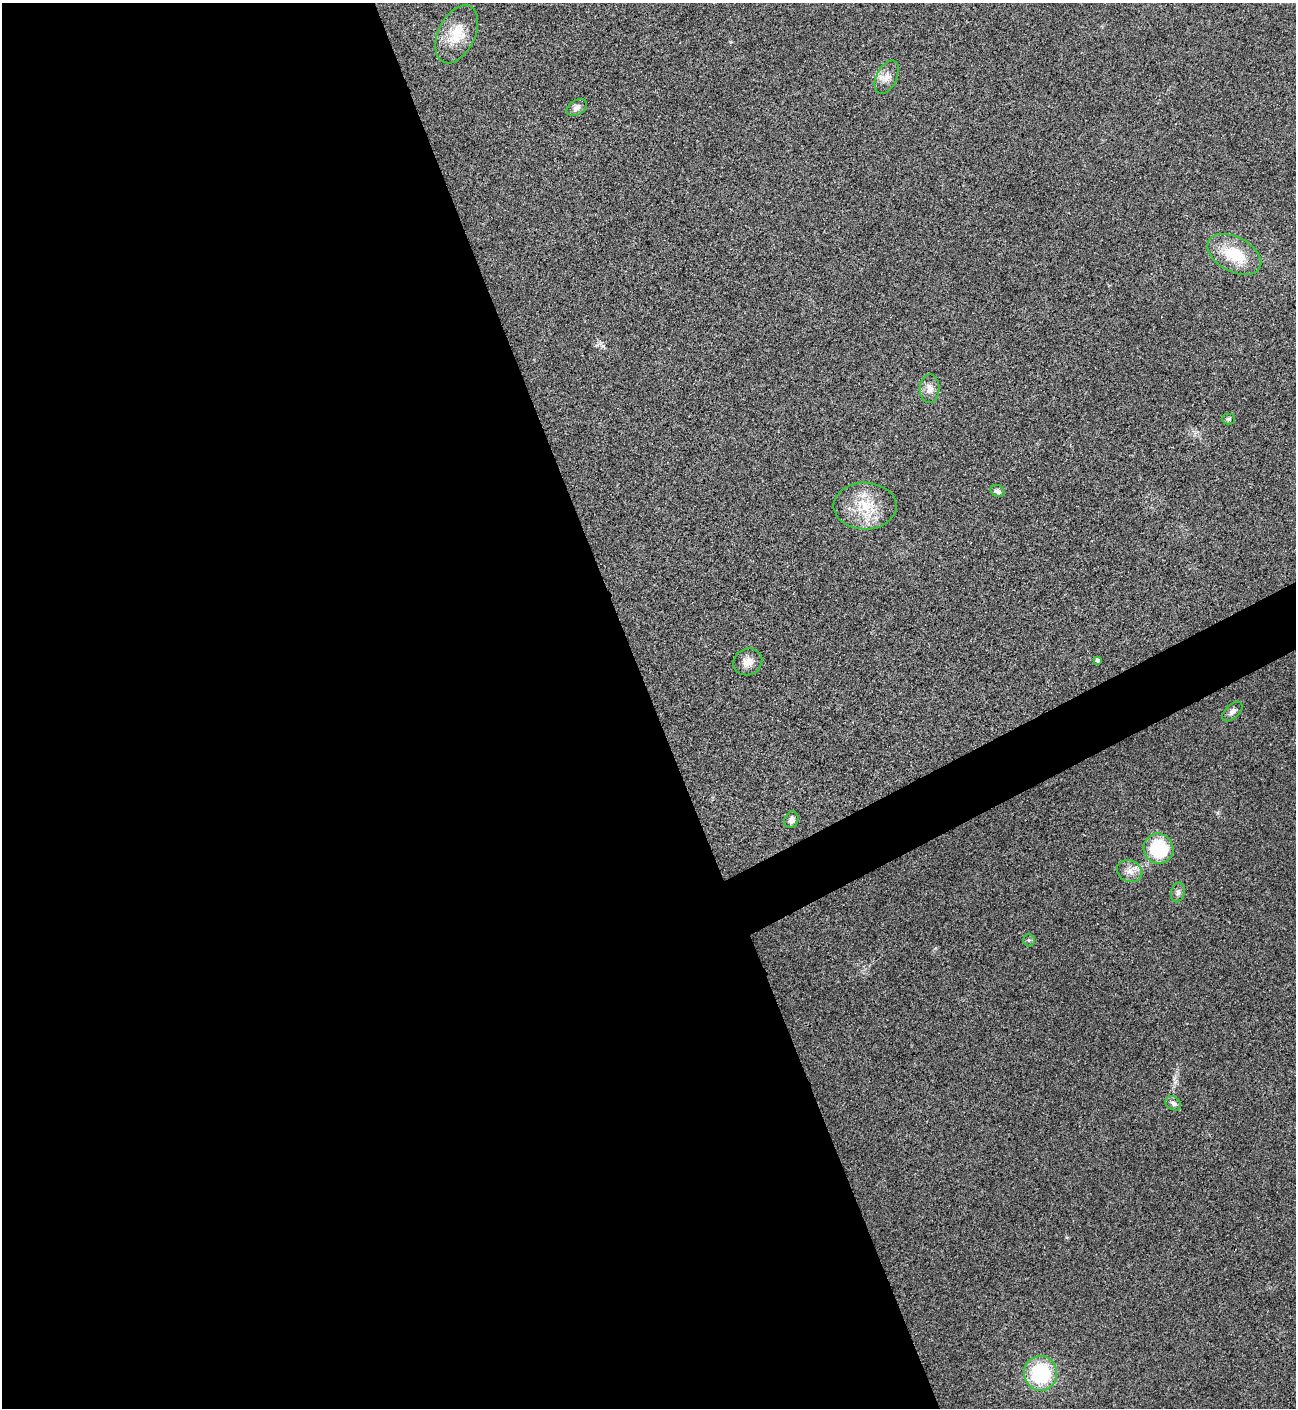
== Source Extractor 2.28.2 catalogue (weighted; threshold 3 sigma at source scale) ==
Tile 9 of 4 x 4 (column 1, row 3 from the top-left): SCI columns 292-1585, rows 1409-2814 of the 5624 x 5637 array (HDU 1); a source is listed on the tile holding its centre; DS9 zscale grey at full resolution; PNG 1298 x 1410 px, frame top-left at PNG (2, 3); each listed source drawn as its Kron ellipse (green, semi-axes under 4 px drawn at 4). Shown black and unused: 53% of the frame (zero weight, under 3 of 4 exposures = <1% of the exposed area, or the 3 px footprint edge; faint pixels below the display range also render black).
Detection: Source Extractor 2.28.2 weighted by HDU 2 'WHT'; one run over the whole footprint, this tile lists its part. Background 0.0203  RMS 0.0056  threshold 0.0251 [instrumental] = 3 sigma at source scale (4.5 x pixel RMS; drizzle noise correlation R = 1.50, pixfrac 1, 0.05/0.05 arcsec/px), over >= 5 px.
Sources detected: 18; all 18 listed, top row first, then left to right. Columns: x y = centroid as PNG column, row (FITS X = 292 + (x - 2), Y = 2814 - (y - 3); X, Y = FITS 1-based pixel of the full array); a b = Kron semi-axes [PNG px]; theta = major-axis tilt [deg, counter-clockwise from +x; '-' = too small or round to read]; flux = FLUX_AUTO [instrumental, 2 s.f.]
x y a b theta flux
457 34 31 18 64 16
887 77 18 10 63 5
577 107 11 7 32 2.7
1234 254 29 17 -28 22
930 389 14 10 87 4.5
1228 419 6 5 - 0.97
998 491 7 5 -30 1.7
865 506 31 23 -1 21
1097 660 4 4 - 1.2
748 662 15 13 25 5.5
1232 711 12 7 43 2.3
791 820 8 6 69 2.7
1159 849 15 14 - 36
1130 871 13 10 -24 4.7
1178 892 10 7 78 1.9
1029 940 6 6 - 1
1173 1103 8 6 -37 1.9
1040 1373 17 16 - 42